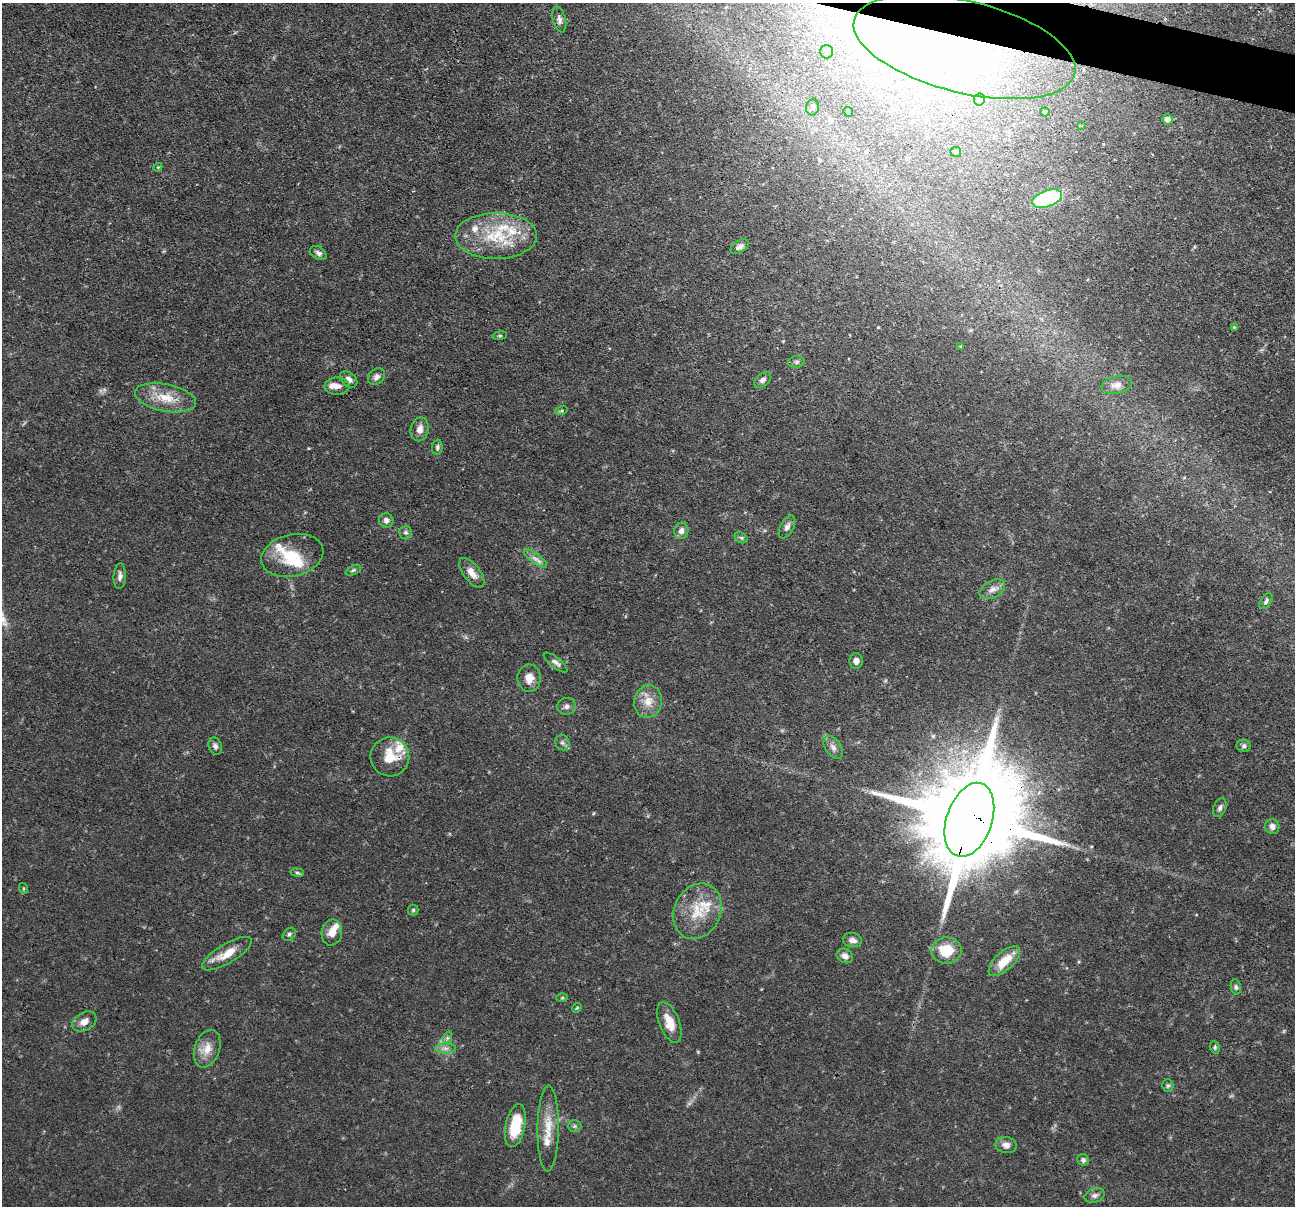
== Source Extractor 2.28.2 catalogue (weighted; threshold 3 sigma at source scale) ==
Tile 10 of 4 x 4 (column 2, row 3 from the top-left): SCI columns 1295-2587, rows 1455-2658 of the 5176 x 5193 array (HDU 1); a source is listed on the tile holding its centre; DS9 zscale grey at full resolution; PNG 1297 x 1208 px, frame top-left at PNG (2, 3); each listed source drawn as its Kron ellipse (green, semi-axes under 4 px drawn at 4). Shown black and unused: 1% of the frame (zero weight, under 3 of 4 exposures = <1% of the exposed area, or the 3 px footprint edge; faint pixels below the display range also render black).
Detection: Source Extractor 2.28.2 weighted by HDU 2 'WHT'; one run over the whole footprint, this tile lists its part. Background 0.0635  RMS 0.0044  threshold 0.0198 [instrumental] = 3 sigma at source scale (4.5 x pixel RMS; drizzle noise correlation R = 1.50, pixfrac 1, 0.05/0.05 arcsec/px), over >= 5 px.
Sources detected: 91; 2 inside a brighter object's white glare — neither listed nor drawn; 9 inside a brighter listed object's ellipse — not listed separately; the other 80 listed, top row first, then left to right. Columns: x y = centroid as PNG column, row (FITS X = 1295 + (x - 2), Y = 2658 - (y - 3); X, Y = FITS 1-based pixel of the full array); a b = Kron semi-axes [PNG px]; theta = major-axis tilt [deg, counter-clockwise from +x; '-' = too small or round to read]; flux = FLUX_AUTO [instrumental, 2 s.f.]
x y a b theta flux
559 19 13 6 -76 1.8
965 47 114 46 -14 150
827 52 6 6 - 1.1
979 100 6 5 - 2.1
813 107 8 6 80 1.5
848 112 5 4 - 0.63
1045 112 5 4 - 0.72
1167 119 5 5 - 1.9
1082 126 3 3 - 0.49
956 152 5 5 - 0.88
158 167 4 3 - 0.45
1047 199 16 8 20 40
496 236 41 23 0 25
740 247 10 6 31 2
318 253 9 6 -33 1.6
1234 327 3 3 - 0.35
500 336 7 4 8 0.66
961 346 3 3 - 0.33
796 362 8 6 17 1
376 377 9 7 41 1.9
349 379 10 6 -41 2.2
762 380 9 6 40 1.8
1117 385 15 9 11 3.4
337 386 12 8 2 2.9
165 398 31 13 -11 11
561 411 6 4 18 0.65
420 429 12 9 78 3.3
437 447 8 5 86 0.99
386 520 7 7 - 1.8
787 527 12 6 62 2.1
681 531 8 7 - 2.4
406 532 6 6 - 1
741 538 7 5 -30 0.8
292 555 32 21 13 17
535 559 14 5 -37 2.2
353 570 8 4 25 0.87
472 573 18 8 -52 4.5
120 576 13 6 87 1.9
992 589 14 8 28 3
1266 601 9 5 56 1.1
856 661 8 6 90 1.9
555 662 14 5 -38 1.8
529 678 14 11 -90 4.2
648 701 16 14 78 6.1
566 706 9 8 - 1.8
562 743 8 7 - 1.4
215 746 9 6 -72 1.7
1244 746 7 6 - 1.3
833 747 13 7 -57 2.4
390 757 19 19 - 12
1220 808 10 6 68 1.5
969 820 38 23 71 13000
1272 826 7 7 - 1.9
297 873 7 3 -8 0.71
23 888 5 3 - 0.49
413 910 5 5 - 0.7
697 911 28 23 66 15
332 932 13 10 78 4.5
289 934 7 5 46 0.96
852 940 9 7 -12 2.3
946 950 15 13 1 13
227 954 28 9 31 8.1
845 956 8 7 - 2.4
1004 961 20 9 43 10
1236 987 8 5 -79 0.98
562 998 6 4 2 0.56
577 1008 5 4 - 0.53
84 1022 13 9 30 3.5
669 1022 21 10 -69 7.2
447 1038 6 4 72 0.85
1215 1047 6 4 -72 0.74
445 1048 10 5 0 1.8
207 1049 19 12 70 6
1168 1086 6 5 - 0.78
515 1126 22 10 78 13
574 1126 7 6 - 0.87
548 1129 43 10 89 9.4
1006 1145 10 8 -10 2.7
1083 1160 6 5 - 1.1
1094 1195 10 7 17 1.7
Overlapping masked pixels (flux is a lower limit): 3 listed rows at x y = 965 47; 390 757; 969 820
Isophote crosses this tile's border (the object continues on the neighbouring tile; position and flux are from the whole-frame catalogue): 1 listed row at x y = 965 47